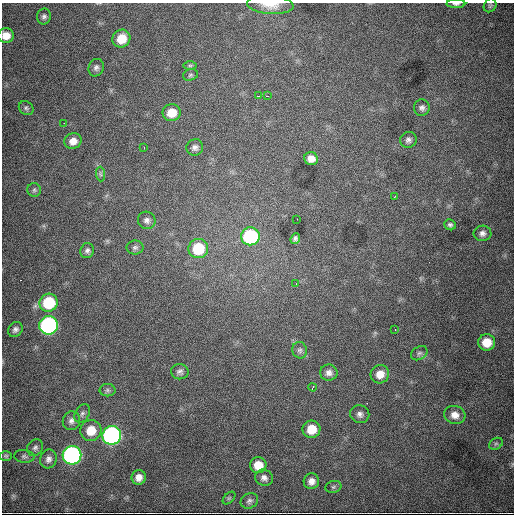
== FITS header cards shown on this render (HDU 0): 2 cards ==
NAXIS1  =                  512
NAXIS2  =                  512

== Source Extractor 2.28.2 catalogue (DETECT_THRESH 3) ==
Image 512 x 512 px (HDU 0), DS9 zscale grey, 1 PNG px = 1 image px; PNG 516 x 516 px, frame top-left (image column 1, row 512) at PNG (2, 3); each listed source drawn as its Kron ellipse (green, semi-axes under 4 px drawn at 4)
Background 5520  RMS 75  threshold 224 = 3 sigma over >= 5 px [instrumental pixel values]
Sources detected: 65; all 65 listed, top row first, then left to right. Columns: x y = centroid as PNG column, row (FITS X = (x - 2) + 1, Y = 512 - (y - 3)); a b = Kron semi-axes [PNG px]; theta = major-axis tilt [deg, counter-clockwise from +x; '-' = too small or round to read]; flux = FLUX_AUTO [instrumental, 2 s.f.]
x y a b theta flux
456 4 9 4 0 1.4e+04
270 5 23 9 -4 7.0e+04
490 5 7 6 - 8.8e+03
44 17 8 7 - 1.5e+04
6 36 8 7 - 5.2e+04
121 39 9 8 - 9.7e+04
190 65 7 4 0 8.9e+03
96 68 9 7 69 1.7e+04
190 75 7 5 18 1.0e+04
259 96 3 2 - 4.9e+03
267 96 2 2 - 3.2e+03
26 108 8 6 -33 1.2e+04
422 108 8 8 - 1.9e+04
172 113 9 8 - 7.9e+04
64 123 2 2 - 4.3e+03
408 140 8 8 - 1.8e+04
73 141 8 8 - 4.0e+04
195 147 8 8 - 2.1e+04
144 148 2 2 - 3.6e+03
311 159 7 6 - 3.5e+04
100 174 7 4 -88 9.9e+03
34 190 7 6 - 1.1e+04
395 196 3 2 - 3.7e+03
297 219 2 2 - 2.0e+03
147 220 9 8 - 2.0e+04
450 225 6 5 - 1.2e+04
482 233 9 7 1 2.2e+04
250 236 9 9 - 5.6e+05
295 238 5 4 - 1.4e+04
135 247 8 7 - 1.4e+04
198 249 10 9 - 2.1e+05
87 251 7 7 - 1.6e+04
296 284 2 2 - 3.3e+03
49 303 9 9 - 2.6e+05
49 325 9 9 - 1.4e+06
15 329 8 6 49 1.7e+04
395 329 3 2 - 5.3e+03
487 342 8 8 - 8.2e+04
300 350 8 7 - 1.5e+04
419 353 9 6 33 1.2e+04
180 372 8 7 - 1.8e+04
329 373 9 8 - 2.5e+04
380 374 9 9 - 5.5e+04
313 387 4 2 - 6.2e+03
107 390 8 6 0 1.2e+04
82 414 10 7 60 1.6e+04
360 414 9 8 - 2.3e+04
455 415 11 9 -16 3.9e+04
71 421 9 8 - 2.4e+04
311 429 9 8 - 9.2e+04
91 430 10 10 - 9.8e+04
112 435 9 9 - 1.8e+06
496 444 7 5 29 1.1e+04
35 448 9 7 53 1.6e+04
72 455 9 9 - 1.8e+06
6 456 6 5 - 7.3e+03
24 456 10 6 -7 1.3e+04
48 459 9 8 - 2.4e+04
258 465 8 8 - 8.4e+04
139 477 7 7 - 3.4e+04
264 478 9 8 - 2.3e+04
311 481 8 7 - 3.1e+04
333 487 8 6 16 1.1e+04
229 498 8 4 44 8.3e+03
249 501 9 7 30 1.6e+04
At the frame edge (FLAGS 8, measured only in part): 3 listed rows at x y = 456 4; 270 5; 6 36